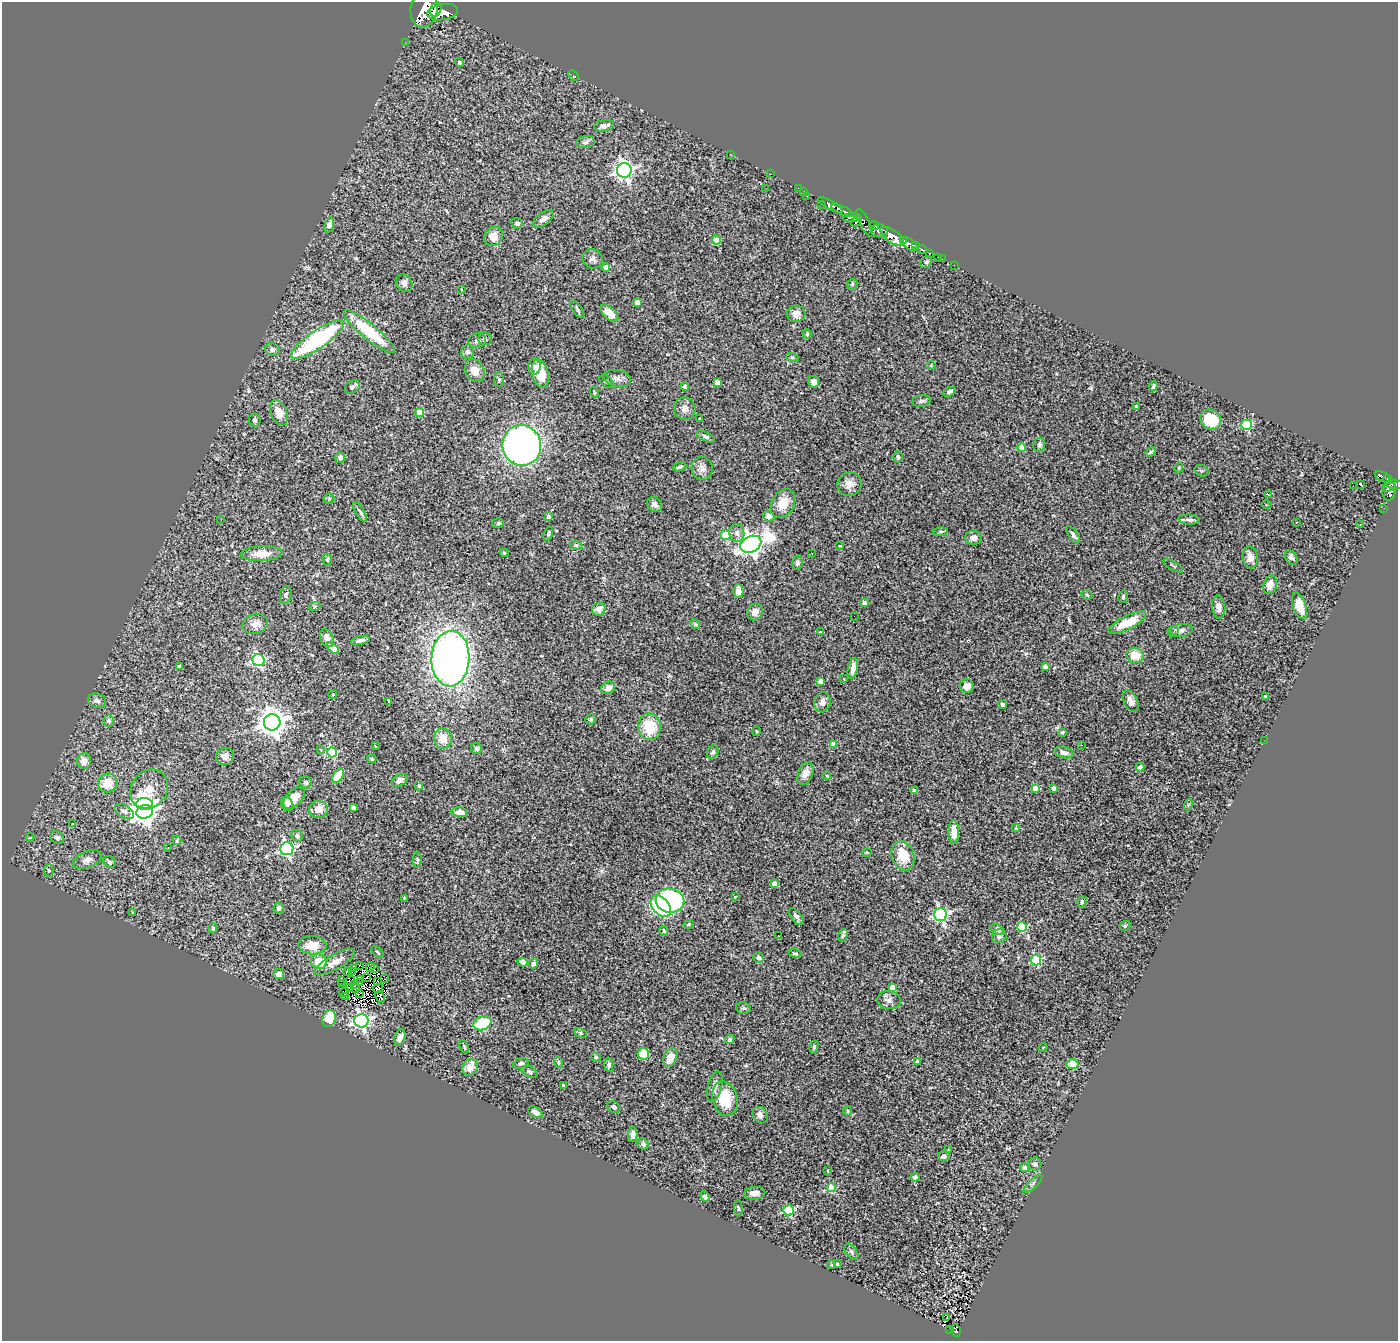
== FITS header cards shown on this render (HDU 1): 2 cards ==
NAXIS1  =                 1396
NAXIS2  =                 1339

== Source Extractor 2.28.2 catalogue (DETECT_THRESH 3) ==
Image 1396 x 1339 px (HDU 1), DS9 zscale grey, 1 PNG px = 1 image px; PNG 1400 x 1343 px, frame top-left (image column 1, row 1339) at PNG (2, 2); each listed source drawn as its Kron ellipse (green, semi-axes under 4 px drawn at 4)
Background 1.08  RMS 0.065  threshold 0.194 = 3 sigma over >= 5 px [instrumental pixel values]
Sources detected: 326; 5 with non-positive FLUX_AUTO (blend fragments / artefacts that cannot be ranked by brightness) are neither listed nor drawn; the other 321 listed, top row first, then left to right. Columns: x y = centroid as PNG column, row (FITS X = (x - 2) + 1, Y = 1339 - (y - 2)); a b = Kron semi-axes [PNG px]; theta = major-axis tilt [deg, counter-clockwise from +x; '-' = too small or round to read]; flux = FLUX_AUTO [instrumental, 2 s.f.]
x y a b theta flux
424 9 18 13 81 8500
436 10 7 5 67 1900
442 12 15 8 10 4000
405 42 2 2 - 14
459 62 4 4 - 7.2
573 75 6 4 -44 5
604 126 10 5 9 19
586 142 9 6 7 13
731 154 3 2 - 4.5
624 170 7 7 - 1700
771 174 2 2 - 9
766 188 2 2 - 2.2
798 188 2 2 - 14
804 191 2 2 - 16
806 196 3 2 - 94
822 205 2 2 - 11
830 205 13 4 -29 1700
843 211 12 4 -24 2000
852 217 9 4 4 610
543 219 11 6 37 26
856 221 6 4 46 510
517 223 6 5 - 12
865 223 15 5 -64 980
329 225 8 4 76 26
874 226 5 3 - 400
879 231 8 6 -7 1200
493 236 10 9 - 50
892 236 14 6 -36 4000
716 240 4 4 - 89
904 241 4 3 - 720
910 244 9 5 -38 1400
915 246 3 3 - 230
922 249 5 4 - 240
929 253 3 3 - 430
938 257 3 3 - 55
593 259 10 9 - 18
942 259 3 2 - 12
926 262 6 5 - 7.9
954 265 2 2 - 6.6
606 267 4 4 - 58
404 283 9 7 -54 18
852 284 5 4 - 6.4
461 289 3 2 - 3
637 302 4 4 - 39
577 309 10 4 -54 9.6
609 313 11 5 -43 55
796 314 9 8 - 35
369 332 33 7 -39 230
807 334 5 3 - 6
318 339 31 9 35 530
485 339 7 6 - 13
477 341 9 7 15 14
272 349 7 6 - 19
467 352 7 6 - 11
792 357 6 4 -19 6.7
931 366 5 3 - 3.4
534 367 8 6 85 16
475 370 12 9 -66 48
540 373 14 8 -78 93
617 378 14 8 -13 24
499 379 7 5 89 7.7
606 381 8 5 -38 9.6
814 382 6 5 - 23
717 383 4 4 - 43
1153 386 5 4 - 7.4
352 387 8 6 35 11
685 387 4 4 - 14
594 392 5 3 - 4.5
949 392 6 4 28 13
922 401 9 5 8 12
1137 406 3 3 - 8.6
685 409 11 10 - 28
420 412 4 4 - 74
279 413 13 8 -67 48
700 419 3 2 - 3
1211 419 11 9 -32 160
255 420 6 5 - 13
1246 425 5 5 - 320
705 436 10 4 -27 11
522 445 20 19 - 2600
1039 445 7 6 - 14
1022 448 4 4 - 59
1151 452 6 3 35 11
898 457 5 4 - 6
340 458 5 5 - 20
680 467 7 4 17 8.4
702 468 11 10 - 27
1179 468 5 4 - 4.9
1201 471 7 5 -18 6.9
1383 477 8 5 -23 260
1387 479 4 3 - 190
850 484 12 11 - 33
1360 484 3 3 - 13
1394 484 8 4 -5 470
1353 485 2 2 - 0.39
1389 487 7 3 13 360
1389 491 9 6 80 550
1268 494 3 2 - 4.1
329 499 5 5 - 6.7
783 503 15 11 60 81
655 505 8 7 - 20
1266 505 4 3 - 3.5
1384 508 2 2 - 6.2
360 512 11 4 -60 9.8
769 516 6 5 - 19
549 517 4 4 - 18
221 520 3 2 - 3.7
1189 520 10 5 -4 15
1296 522 3 2 - 5.4
498 523 6 5 - 7.3
1360 524 3 2 - 3.7
941 531 7 3 1 5.8
548 533 7 4 73 7.5
737 533 9 7 -76 18
725 535 5 4 - 160
1073 535 10 4 -55 14
974 538 8 6 -1 27
751 544 11 8 25 3200
576 545 6 4 -18 7.1
840 546 3 2 - 4
504 553 4 3 - 4.9
812 553 2 2 - 3.7
262 554 21 7 3 57
1250 557 11 7 -83 35
1291 558 8 5 -54 17
327 560 6 4 89 7.4
797 563 7 5 80 11
1173 566 11 3 -31 5.6
1270 585 9 6 72 39
738 591 7 5 -89 33
286 595 9 6 81 11
1087 595 6 4 -28 7.2
1123 597 6 5 - 7.5
864 603 4 3 - 16
315 606 6 3 19 5.6
1299 606 14 6 -73 70
1219 607 12 6 -85 31
599 609 6 6 - 33
755 612 8 7 - 37
854 616 2 2 - 2.9
1127 623 21 7 27 93
255 624 13 10 18 36
695 624 5 4 - 5.3
1174 631 4 4 - 7.1
1180 631 12 6 10 21
820 632 4 3 - 3.2
327 638 9 6 -66 25
360 640 9 4 14 16
333 648 7 4 -42 40
1135 655 8 7 - 68
450 659 28 19 88 2500
258 660 6 6 - 620
179 667 3 3 - 11
1045 667 4 4 - 30
853 669 10 5 78 35
844 679 3 2 - 4.1
821 681 4 4 - 44
967 686 7 7 - 31
608 688 7 6 - 24
333 694 4 3 - 3.1
1265 697 3 3 - 3.7
97 701 9 7 -13 17
389 701 3 2 - 3.8
1131 701 11 7 -63 26
822 702 10 8 81 27
1003 704 4 4 - 8.1
591 719 5 5 - 7
109 721 6 5 - 14
272 722 8 8 - 5200
649 727 13 11 -84 140
757 731 5 3 - 4
1062 732 4 3 - 9.5
443 738 10 9 - 65
1264 740 2 2 - 6.4
834 744 4 4 - 40
1082 745 2 2 - 3.2
375 746 3 2 - 3.3
321 749 3 3 - 5.2
476 749 5 5 - 12
332 752 5 5 - 320
713 752 7 5 63 9.1
1064 753 9 5 -14 20
225 756 9 8 - 27
372 759 5 3 - 6.1
84 761 8 7 - 39
1140 767 4 4 - 20
805 774 12 7 66 31
338 776 8 5 55 93
827 776 4 3 - 3.6
399 780 9 5 30 21
306 782 6 6 - 8.7
108 783 10 9 - 65
419 786 4 4 - 8.5
1035 788 4 4 - 64
1053 788 4 4 - 19
149 789 21 18 52 110
915 790 3 3 - 15
294 798 13 8 44 59
145 804 8 6 -2 1300
287 804 7 6 - 13
1188 805 6 3 71 5
353 807 4 3 - 16
318 809 9 8 - 43
124 811 10 6 -29 16
145 812 8 6 18 2700
460 812 8 4 -7 23
73 824 3 2 - 4.2
1016 828 4 4 - 3.9
954 832 12 5 -89 50
297 836 6 5 - 12
30 838 4 3 - 4.1
57 838 7 6 - 14
177 840 5 4 - 4.5
168 847 2 2 - 3.7
287 849 6 6 - 740
867 852 5 3 - 3.9
903 856 15 11 -70 100
87 860 15 8 21 25
417 860 8 3 87 6.1
110 862 7 5 -31 13
49 870 6 4 89 6.8
774 884 4 4 - 41
735 897 4 3 - 4.7
404 898 3 3 - 7
670 901 14 12 -9 600
1082 902 6 4 84 8
661 906 12 8 -49 550
279 908 5 5 - 13
133 912 4 2 - 3
940 915 6 6 - 890
796 916 10 5 -53 15
689 924 5 3 - 4
1125 926 6 4 20 6.1
1022 927 5 5 - 210
213 928 5 4 - 6.1
997 929 7 5 -32 13
664 931 5 3 - 5.1
843 935 6 4 74 7.1
778 936 3 2 - 3.4
999 936 7 6 - 20
312 945 14 9 -1 66
377 952 7 2 -40 4
795 954 6 4 -18 7.8
758 958 5 5 - 12
1036 960 5 5 - 320
319 962 8 7 - 93
335 962 23 7 30 46
523 962 5 4 - 19
533 963 5 5 - 16
359 965 2 2 - 1.6
370 967 5 2 - 11
353 969 3 2 - 1.9
374 969 3 2 - 8.5
347 972 4 4 - 6.2
353 972 3 2 - 4.4
279 974 5 5 - 33
367 977 2 2 - 3.6
384 979 2 2 - 2.3
342 980 3 2 - 4.5
361 980 2 2 - 2.2
350 981 5 2 - 5.4
378 981 3 2 - 2
360 983 3 2 - 2.9
342 984 3 2 - 3.6
354 984 3 2 - 3.6
349 987 3 2 - 2.8
892 987 4 4 - 50
356 988 3 2 - 3.1
378 988 5 3 - 5.2
344 992 5 2 - 5.2
360 993 4 2 - 0.7
346 996 3 2 - 4.2
380 997 6 4 -68 5.7
889 1000 12 9 -6 26
743 1008 7 5 -13 8.8
329 1019 8 6 71 140
361 1021 7 7 - 1200
482 1023 9 6 23 150
580 1033 6 4 -29 7.4
400 1037 8 5 71 21
730 1039 5 4 - 8.7
464 1047 7 3 -67 4.9
814 1047 6 4 76 7.4
1043 1047 4 3 - 3.2
643 1054 6 5 - 120
596 1057 5 4 - 5.5
670 1057 10 6 66 55
558 1062 6 4 -75 5.6
917 1062 4 3 - 11
521 1063 8 5 17 9.5
1072 1064 6 5 - 79
609 1065 7 4 90 11
470 1067 8 7 - 48
530 1072 8 5 -26 9.4
564 1086 3 3 - 11
715 1087 16 7 75 31
725 1099 18 12 -75 150
614 1107 7 5 -37 11
847 1111 5 3 - 5
535 1112 8 5 -30 25
760 1115 9 7 -58 19
633 1134 7 5 89 20
643 1144 6 5 - 10
949 1150 4 3 - 13
944 1156 6 5 - 19
1035 1164 6 6 - 11
1024 1168 4 4 - 27
828 1171 4 2 - 3.3
915 1177 5 4 - 12
1033 1184 12 4 44 11
831 1188 4 4 - 150
755 1193 10 6 6 26
705 1196 5 4 - 13
738 1208 8 3 -85 5.6
789 1210 5 5 - 320
851 1252 9 5 -54 11
837 1264 3 3 - 4.8
832 1265 3 3 - 6.2
947 1318 3 2 - 3.4
950 1329 3 2 - 1.5
956 1331 6 4 -79 83
At the frame edge (FLAGS 8, measured only in part): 1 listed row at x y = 424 9
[5 non-positive-flux detections neither listed nor drawn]